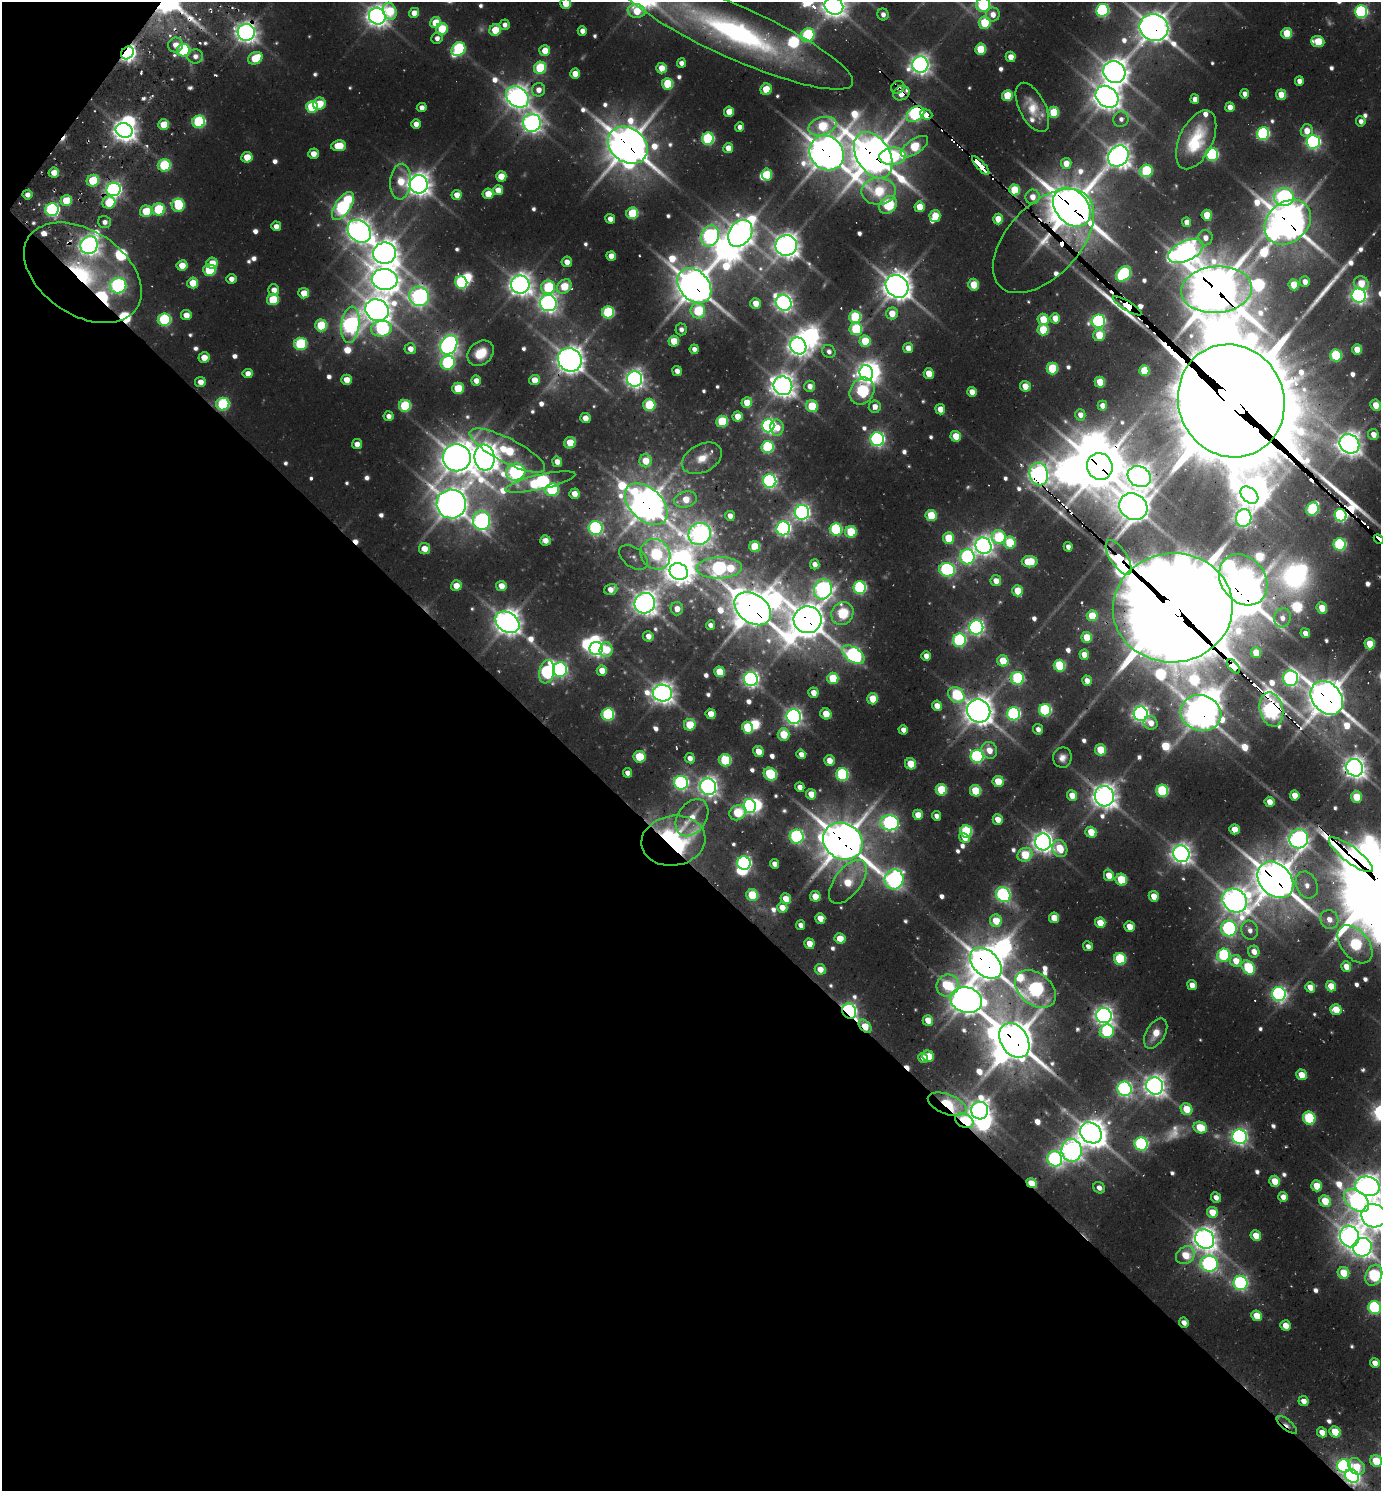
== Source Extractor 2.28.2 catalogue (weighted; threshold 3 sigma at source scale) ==
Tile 9 of 4 x 4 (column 1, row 3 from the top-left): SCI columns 303-1681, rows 1559-3047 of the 6039 x 6026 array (HDU 1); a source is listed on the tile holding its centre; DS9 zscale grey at full resolution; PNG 1383 x 1493 px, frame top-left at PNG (2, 2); each listed source drawn as its Kron ellipse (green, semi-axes under 4 px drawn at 4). Shown black and unused: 43% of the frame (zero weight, under 2 of 3 exposures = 4% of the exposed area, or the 3 px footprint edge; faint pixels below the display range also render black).
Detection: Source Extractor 2.28.2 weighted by HDU 2 'WHT'; one run over the whole footprint, this tile lists its part. Background 0.102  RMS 0.01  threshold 0.0466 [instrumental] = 3 sigma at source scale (4.5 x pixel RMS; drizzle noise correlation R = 1.50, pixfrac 1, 0.05/0.05 arcsec/px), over >= 5 px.
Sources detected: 726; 33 too faint to see at this stretch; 32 inside a brighter object's white glare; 15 cosmic-ray / hot-pixel residue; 1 long thin detection or spike segment (spike, bleed or trail) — neither listed nor drawn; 12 inside a brighter listed object's ellipse — not listed separately; of the other 633, all 500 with FLUX_AUTO >= 7.69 (the completeness limit of this list) listed and drawn (133 fainter detections not listed), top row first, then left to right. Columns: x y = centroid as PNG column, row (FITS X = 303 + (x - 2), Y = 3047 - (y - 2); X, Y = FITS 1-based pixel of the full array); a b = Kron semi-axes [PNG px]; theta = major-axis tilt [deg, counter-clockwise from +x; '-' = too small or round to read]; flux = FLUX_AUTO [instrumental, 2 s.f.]
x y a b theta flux
566 3 5 5 - 38
983 5 7 7 - 230
834 6 10 8 -29 1500
1102 10 6 6 - 290
390 11 8 6 -66 62
637 11 9 6 -9 41
1361 12 6 6 - 260
414 13 5 5 - 16
883 14 6 5 - 9.2
993 14 7 7 - 15
377 16 8 8 - 1200
435 23 6 5 - 40
985 23 6 6 - 81
504 25 5 5 - 8.4
1154 27 14 13 - 2500
442 29 6 6 - 58
495 30 6 5 - 44
582 31 5 4 - 10
246 32 8 8 - 1100
736 32 127 26 -24 460
1287 33 5 5 - 49
808 35 7 6 - 200
437 38 6 5 - 9
1318 42 6 5 - 52
175 45 7 7 - 15
458 49 7 6 - 200
980 49 5 5 - 63
183 50 6 6 - 160
545 51 5 5 - 26
127 53 7 5 45 790
195 56 8 7 - 9.3
1011 57 5 5 - 19
255 58 7 6 - 59
681 63 5 4 - 9.8
920 65 8 8 - 980
540 68 6 6 - 100
662 68 5 5 - 27
1114 72 11 10 - 1800
575 74 5 5 - 22
1299 81 5 4 - 12
668 84 6 5 - 81
898 87 7 6 - 8.3
766 89 6 5 - 38
538 90 7 6 - 13
901 93 8 7 - 37
1244 94 5 4 - 9.2
1281 95 5 5 - 27
1007 96 5 5 - 56
517 97 12 9 -37 1300
1107 97 12 10 -39 1700
1195 99 5 4 - 11
319 104 6 6 - 40
312 107 6 6 - 100
1032 107 27 13 -63 31
1230 107 5 4 - 16
422 108 5 4 - 9.6
729 112 5 5 - 24
1054 112 5 5 - 66
915 114 10 6 33 330
926 114 6 5 - 72
1121 119 8 7 - 7.9
1361 121 5 5 - 8.1
199 122 6 6 - 190
532 123 9 9 - 900
163 124 5 5 - 35
416 124 5 4 - 13
822 126 14 9 17 92
739 127 5 4 - 9.2
124 130 8 7 - 1400
1307 131 6 6 - 21
1263 133 6 6 - 270
708 139 6 6 - 180
1196 140 31 16 65 69
1313 142 7 6 - 440
628 145 21 17 -36 3700
338 146 7 5 6 43
914 147 16 7 35 86
728 148 5 5 - 18
827 153 18 16 -47 3100
313 154 5 5 - 17
1212 154 6 6 - 210
873 155 25 16 -59 3600
893 156 13 8 5 180
1118 156 11 9 47 1500
247 157 5 5 - 32
1066 163 5 5 - 22
164 165 6 6 - 130
981 166 12 3 -48 520
1146 171 6 6 - 130
54 172 5 5 - 19
767 174 6 5 - 49
501 176 5 5 - 25
93 181 6 5 - 83
401 182 18 10 85 40
419 184 9 9 - 1500
113 189 7 6 - 590
498 190 5 5 - 20
1014 190 5 5 - 64
879 191 17 13 2 99
488 194 5 5 - 30
27 195 5 5 - 8.6
457 195 5 5 - 18
1033 197 7 7 - 15
1284 197 10 9 - 420
66 200 6 5 - 46
109 203 6 6 - 69
178 205 6 6 - 95
888 205 10 7 42 130
343 206 16 7 56 340
919 207 5 5 - 33
1072 207 22 16 -48 4300
158 209 6 6 - 110
52 210 7 6 - 310
146 211 6 5 - 51
632 213 6 6 - 84
1207 215 5 5 - 36
935 216 6 5 - 41
610 219 5 4 - 12
998 219 5 5 - 30
104 222 6 6 - 8.5
1187 222 5 4 - 13
1288 222 25 20 42 3600
276 226 5 5 - 12
359 231 13 10 -42 1500
740 233 14 10 56 1700
710 236 11 8 64 500
1205 238 8 7 - 12
1043 241 63 36 47 560
89 245 9 8 - 1100
786 246 11 10 - 1600
1186 251 19 9 25 1200
385 253 11 10 - 1800
611 256 5 4 - 18
567 262 5 5 - 12
212 263 6 5 - 25
182 265 5 5 - 25
209 270 6 5 - 97
83 273 65 42 -34 290
1124 274 9 6 44 220
231 279 5 5 - 11
385 279 13 10 -8 1800
461 282 6 6 - 210
1305 282 5 5 - 14
193 283 5 5 - 33
1361 283 7 6 - 30
520 285 9 9 - 1300
974 285 6 5 - 38
1294 285 5 5 - 40
118 286 8 7 - 390
564 286 8 6 44 53
694 286 20 14 -48 3100
897 286 12 10 -44 2100
548 287 7 7 - 120
274 290 5 5 - 14
1216 290 35 23 4 5300
304 293 5 5 - 27
1359 295 7 7 - 650
419 296 10 9 - 690
273 299 6 5 - 67
548 303 8 8 - 850
755 303 5 5 - 23
784 303 8 7 - 790
1127 306 16 4 -31 1700
377 310 12 10 -25 1800
698 311 7 7 - 87
608 312 6 6 - 140
892 313 6 5 - 28
186 315 5 5 - 18
855 317 6 6 - 130
1055 318 5 5 - 21
1043 319 6 5 - 47
164 320 6 6 - 180
1098 321 7 6 - 330
321 325 6 6 - 83
350 325 18 9 82 750
382 329 10 7 7 250
681 329 6 5 - 7.8
856 329 6 6 - 100
1043 330 5 5 - 63
1099 335 6 5 - 47
674 341 5 5 - 37
865 341 6 5 - 61
300 344 6 6 - 140
449 345 10 8 58 890
798 346 9 8 - 980
908 348 5 5 - 18
410 349 6 5 - 14
694 349 5 4 - 8.1
1357 350 5 5 - 30
829 351 7 6 - 7.9
481 353 14 11 40 34
1336 355 6 5 - 120
204 357 5 5 - 21
570 360 12 11 - 1900
448 363 7 7 - 240
1052 368 6 5 - 83
677 371 5 4 - 13
1144 371 5 5 - 60
248 373 5 4 - 12
866 373 8 6 -71 880
929 374 5 5 - 31
635 379 8 7 - 820
346 380 5 5 - 20
534 380 5 5 - 23
476 381 5 5 - 13
200 382 5 5 - 14
1100 382 5 5 - 46
783 386 9 9 - 1400
810 386 5 5 - 12
1025 386 5 5 - 24
458 388 6 5 - 57
862 391 14 12 59 210
972 392 5 4 - 18
1231 401 57 53 -67 41000
747 403 5 5 - 30
223 404 6 6 - 170
649 405 6 6 - 95
1376 405 5 5 - 25
405 406 6 6 - 110
812 406 6 6 - 63
1102 406 5 4 - 14
875 407 6 6 - 14
940 409 5 5 - 19
1080 415 6 5 - 12
388 416 5 5 - 9.1
738 416 5 5 - 25
585 418 5 5 - 19
722 421 6 5 - 91
768 426 7 6 - 460
777 428 8 6 -83 22
1373 434 6 5 - 15
956 436 5 5 - 36
877 439 7 6 - 470
570 443 6 5 - 43
357 444 5 5 - 13
1349 444 10 9 - 1400
767 447 6 6 - 170
507 451 42 12 -27 110
457 458 14 13 - 2500
484 458 13 10 -83 1900
702 458 21 14 27 25
645 461 6 6 - 34
557 462 5 5 - 13
1100 466 14 12 -65 3600
516 472 10 8 16 470
1039 474 11 9 -75 980
1139 476 12 10 -29 1200
770 481 7 6 - 410
540 482 36 7 13 320
552 490 7 6 - 170
574 494 5 5 - 18
1249 495 10 7 -42 1100
685 500 11 8 16 33
451 504 15 14 - 2400
646 504 25 16 -43 2700
1133 507 14 13 - 2100
1312 509 7 6 - 160
802 512 7 7 - 640
1341 515 6 6 - 320
730 516 5 5 - 11
931 516 5 5 - 67
1244 518 9 7 81 580
482 521 9 8 - 640
596 528 7 7 - 340
783 528 7 7 - 480
836 529 6 6 - 180
851 532 6 5 - 81
700 534 11 10 - 970
999 537 7 7 - 110
949 538 6 5 - 53
1379 539 5 3 - 140
545 540 5 5 - 14
1010 543 6 6 - 78
1340 544 6 6 - 220
983 546 8 7 - 950
755 547 5 5 - 59
1068 547 4 4 - 9.9
424 549 5 5 - 21
655 554 16 14 -50 160
633 557 16 10 -36 8.6
967 557 7 7 - 350
1119 557 20 8 -57 1800
1030 562 8 5 2 63
815 564 5 4 - 13
719 568 23 10 2 380
947 570 8 7 - 300
679 572 9 8 - 1200
1243 580 27 22 -52 1600
996 581 5 5 - 16
456 586 5 5 - 23
501 586 5 5 - 19
860 588 6 6 - 250
611 589 7 5 18 14
823 589 10 9 - 680
1018 591 5 5 - 42
645 603 10 10 - 1500
1173 608 60 54 6 24000
1322 608 6 5 - 36
677 609 7 6 - 14
753 609 20 14 -37 3300
842 613 12 10 51 130
1092 616 5 5 - 40
1282 618 10 8 73 11
808 620 14 13 - 2700
507 622 13 9 -35 1800
710 625 5 4 - 8
976 627 7 7 - 540
1305 633 5 4 - 11
648 636 5 5 - 14
1087 637 5 5 - 41
959 640 7 6 - 230
1370 644 5 5 - 40
596 648 7 6 - 510
606 650 7 6 - 39
1256 653 5 5 - 32
853 655 12 7 -34 440
1084 655 5 4 - 20
926 656 5 4 - 15
1003 661 6 5 - 44
1059 666 6 5 - 120
1234 666 8 4 -50 1100
560 670 7 7 - 380
602 671 5 5 - 24
547 672 12 7 79 290
719 672 5 5 - 44
833 678 6 5 - 66
1017 678 7 6 - 190
1290 678 8 7 - 440
751 679 7 7 - 600
1087 681 5 4 - 14
662 693 9 8 - 1300
813 693 5 5 - 17
956 695 9 7 -45 110
1327 698 18 14 -50 3300
873 699 6 5 - 45
937 706 5 5 - 18
1271 709 17 11 -77 880
1045 710 6 6 - 190
979 711 12 11 - 2100
1201 713 20 17 -18 2500
608 714 6 6 - 190
711 714 5 5 - 26
826 714 6 5 - 33
1014 714 6 6 - 290
1141 714 7 7 - 690
794 717 7 7 - 670
1151 723 7 6 - 16
690 725 6 5 - 56
747 728 6 5 - 89
1038 729 5 5 - 7.7
903 730 5 4 - 11
784 734 6 6 - 47
989 750 8 7 - 23
1100 750 5 5 - 52
758 752 5 5 - 25
801 754 5 4 - 12
977 756 6 6 - 290
639 757 6 6 - 71
690 758 5 5 - 11
1062 758 10 9 - 10
725 760 6 6 - 100
829 761 5 5 - 16
910 764 6 5 - 36
1355 768 9 8 - 1200
627 773 5 4 - 11
770 774 7 6 - 110
842 774 6 6 - 200
998 781 5 5 - 42
681 783 7 7 - 420
708 787 8 8 - 930
800 787 5 4 - 11
941 790 6 5 - 78
975 791 6 5 - 66
1162 791 6 6 - 140
811 794 5 5 - 28
1072 795 5 5 - 23
1295 795 5 4 - 21
1104 796 10 9 - 1600
1356 797 6 5 - 45
1269 802 5 5 - 20
750 806 7 6 - 480
737 813 8 7 - 67
918 815 5 5 - 28
936 816 5 4 - 9.6
692 818 20 14 56 31
998 819 5 5 - 19
890 823 9 7 -6 500
1234 829 5 5 - 24
966 831 6 6 - 130
1091 832 5 5 - 39
797 837 7 7 - 290
964 838 6 4 -32 14
1299 839 9 9 - 820
673 841 32 25 9 260
843 841 21 17 -31 3800
1043 842 8 8 - 1100
1060 849 9 7 -64 41
1181 854 8 8 - 1000
1025 855 7 6 - 58
1351 855 27 8 -37 340
744 863 7 6 - 410
774 864 5 4 - 11
1109 875 6 5 - 25
894 879 10 9 - 720
1121 880 6 5 - 67
1275 880 20 15 -46 3800
848 882 26 13 53 54
1307 885 14 10 -68 17
752 895 6 5 - 68
1003 895 8 7 - 420
815 896 5 5 - 28
1154 896 5 5 - 21
786 899 6 5 - 22
1235 900 13 11 -36 1500
782 907 5 5 - 19
820 918 5 5 - 24
1054 918 5 5 - 30
1329 919 10 9 - 16
996 921 6 6 - 38
1100 923 5 5 - 31
801 925 5 4 - 10
1130 927 5 5 - 23
1229 928 8 8 - 380
1250 930 9 8 - 9.2
840 938 5 5 - 28
809 944 5 5 - 26
1355 944 22 13 -51 190
1088 946 5 4 - 7.8
1254 952 6 5 - 16
1224 955 7 6 - 190
1120 959 6 6 - 120
1236 961 6 5 - 24
986 963 18 12 -43 3200
1346 966 5 5 - 19
1248 967 8 6 -50 100
820 969 5 5 - 20
948 985 11 10 - 90
1192 985 5 4 - 14
1331 986 5 5 - 29
1310 987 5 5 - 22
1035 989 23 16 -39 590
1279 994 7 6 - 440
966 1000 16 12 -17 2200
1336 1010 5 5 - 36
849 1011 8 6 -67 520
1104 1015 8 7 - 900
928 1020 5 5 - 24
865 1026 8 5 -48 31
1107 1031 7 6 - 190
1156 1033 16 9 59 22
1014 1041 19 13 -58 3900
928 1056 6 5 - 41
923 1058 5 4 - 15
1301 1075 5 5 - 27
1155 1086 9 8 - 1200
1124 1089 7 7 - 460
947 1104 20 10 -21 130
1186 1109 6 5 - 39
980 1110 9 8 - 1100
1309 1118 6 6 - 120
964 1121 9 6 -28 88
1200 1127 7 5 -27 53
1091 1133 11 9 -40 1700
1239 1137 7 7 - 630
1141 1144 7 6 - 270
1072 1150 11 10 - 1000
1055 1159 8 7 - 460
1275 1181 5 5 - 35
1032 1183 5 4 - 40
1317 1186 5 5 - 39
1367 1186 12 9 -15 1600
1099 1188 6 5 - 7.9
1216 1197 5 5 - 11
1283 1197 5 4 - 18
1357 1200 14 9 -40 530
1325 1201 6 5 - 43
1212 1212 6 5 - 33
1374 1216 12 11 - 2100
1256 1236 5 5 - 27
1349 1236 11 9 -70 1200
1205 1239 10 9 - 1400
1362 1247 9 9 - 940
1185 1255 10 8 38 41
1209 1264 9 8 - 530
1343 1273 6 5 - 42
1374 1275 11 8 67 170
1240 1283 7 7 - 380
1375 1307 6 6 - 250
1257 1316 5 5 - 32
1184 1322 5 4 - 11
1285 1325 5 5 - 19
1375 1363 5 4 - 16
1304 1401 5 4 - 13
1287 1425 12 5 -40 10
1322 1432 5 4 - 15
1335 1432 6 5 - 38
1376 1461 6 5 - 46
1344 1466 7 6 - 390
1356 1466 9 7 -41 29
1352 1476 7 6 - 560
Overlapping masked pixels (flux is a lower limit): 58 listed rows (the first 20) at x y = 1154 27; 246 32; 183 50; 127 53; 898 87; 901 93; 517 97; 915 114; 926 114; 124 130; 628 145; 827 153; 873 155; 981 166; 113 189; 1014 190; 1072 207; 1288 222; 1043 241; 83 273
Isophote crosses this tile's border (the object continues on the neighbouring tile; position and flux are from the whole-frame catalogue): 14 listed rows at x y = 566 3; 983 5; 834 6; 377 16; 1154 27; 736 32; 1231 401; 1379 539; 1367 1186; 1374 1216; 1362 1247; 1374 1275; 1375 1307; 1376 1461